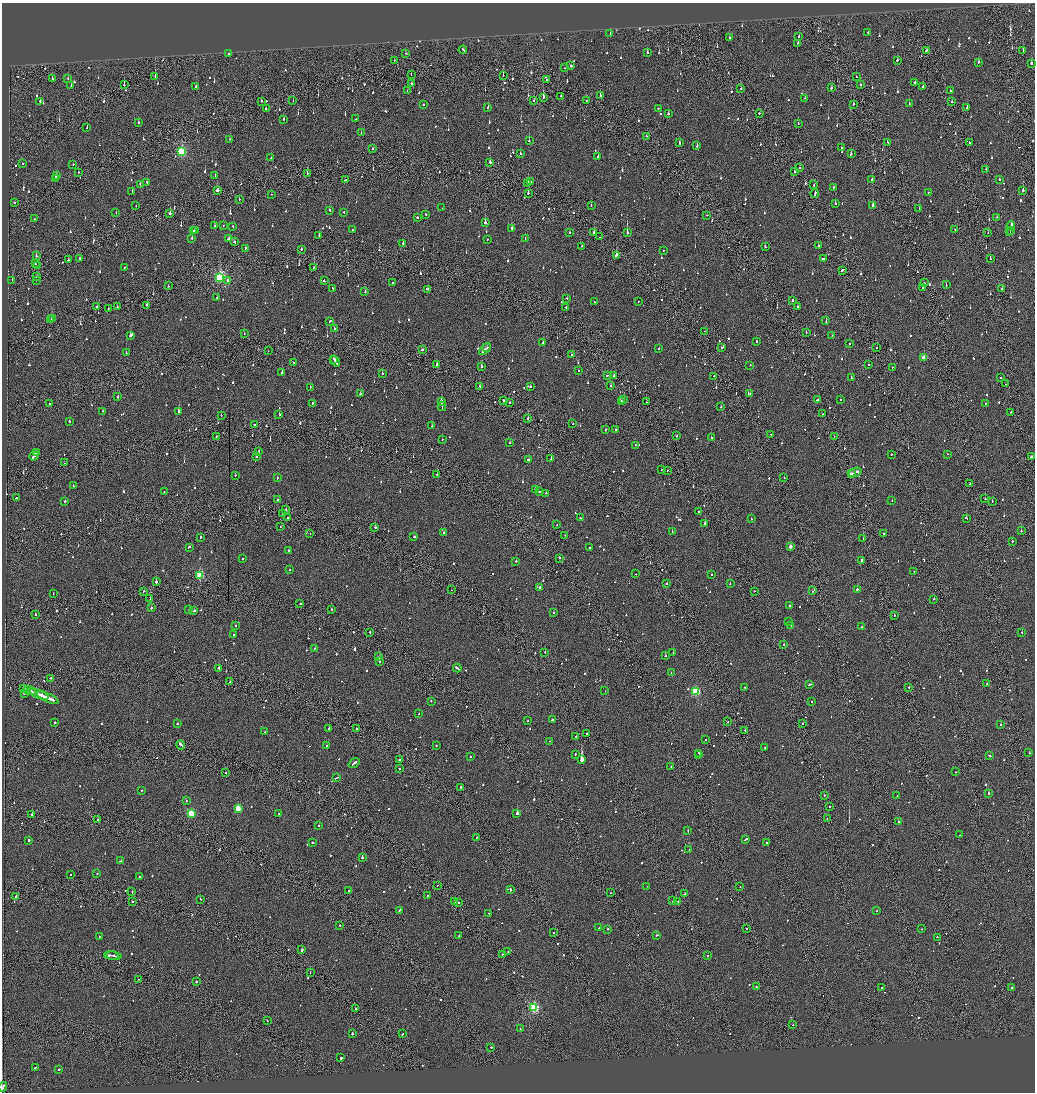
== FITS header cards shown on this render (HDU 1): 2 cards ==
NAXIS1  =                 2065
NAXIS2  =                 2180

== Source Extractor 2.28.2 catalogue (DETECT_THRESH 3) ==
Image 2065 x 2180 px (HDU 1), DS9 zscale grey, zoomed out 1/2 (1 PNG px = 2 x 2 image px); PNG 1037 x 1094 px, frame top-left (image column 1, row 2179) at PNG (2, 3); each listed source drawn as its Kron ellipse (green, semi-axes under 4 px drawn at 4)
Background -0.0912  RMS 0.062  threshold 0.186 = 3 sigma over >= 5 px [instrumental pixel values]
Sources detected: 1353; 85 cannot appear on this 1/2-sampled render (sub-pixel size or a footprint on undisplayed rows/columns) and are neither listed nor drawn; of the other 1268, the 500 brightest by FLUX_AUTO listed and drawn (768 fainter detections omitted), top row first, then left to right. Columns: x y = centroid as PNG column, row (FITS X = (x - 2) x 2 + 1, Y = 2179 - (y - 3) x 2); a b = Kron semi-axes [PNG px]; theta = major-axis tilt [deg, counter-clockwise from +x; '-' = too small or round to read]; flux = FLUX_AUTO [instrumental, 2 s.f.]
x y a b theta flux
868 32 2 2 - 48
610 34 2 2 - 160
799 36 2 2 - 130
729 38 2 2 - 71
798 43 2 2 - 160
463 50 4 2 - 140
926 50 3 2 - 110
1023 51 2 2 - 64
647 52 2 2 - 150
406 53 2 2 - 57
228 54 2 2 - 74
394 60 2 1 - 80
897 60 2 2 - 60
979 62 2 2 - 82
1031 63 2 2 - 210
571 66 2 2 - 390
565 68 2 2 - 74
411 75 2 1 - 62
503 75 2 1 - 66
155 76 2 1 - 91
856 77 2 1 - 52
52 79 2 2 - 91
68 79 2 2 - 76
546 80 2 2 - 140
411 83 2 1 - 270
914 83 2 2 - 280
124 85 3 2 - 150
861 85 2 1 - 74
71 86 2 2 - 120
196 86 2 2 - 97
923 87 2 2 - 80
741 88 2 2 - 130
831 88 2 2 - 78
407 91 2 1 - 63
950 91 2 2 - 49
561 96 2 2 - 73
600 96 3 2 - 71
543 97 3 2 - 290
805 98 2 2 - 56
534 100 2 2 - 63
586 100 2 1 - 61
40 101 2 2 - 46
261 101 2 2 - 52
293 101 2 1 - 53
952 102 2 2 - 79
423 104 2 2 - 140
854 104 2 2 - 790
909 104 2 2 - 49
488 107 2 2 - 71
658 108 2 2 - 100
967 108 2 2 - 180
266 109 2 2 - 120
759 113 2 2 - 230
668 114 2 2 - 52
283 119 2 2 - 65
356 119 2 1 - 54
138 123 2 2 - 69
798 124 2 2 - 53
87 127 2 2 - 46
361 133 2 2 - 46
646 136 2 2 - 83
230 139 2 2 - 49
529 141 2 2 - 160
887 142 2 2 - 52
680 143 2 2 - 130
969 143 2 2 - 76
697 146 2 2 - 120
841 147 2 2 - 53
373 149 2 2 - 85
182 152 4 3 - 1200
520 153 3 2 - 91
851 154 3 2 - 67
598 156 2 2 - 160
271 158 2 2 - 67
490 162 2 2 - 58
23 163 2 2 - 60
73 164 2 2 - 50
800 168 2 2 - 170
986 169 2 2 - 48
795 171 2 2 - 150
78 172 2 2 - 56
307 173 2 2 - 120
56 176 3 2 - 100
215 176 2 2 - 50
55 179 2 1 - 230
999 179 2 2 - 70
346 180 3 2 - 96
872 180 2 2 - 93
147 182 2 2 - 63
531 182 2 1 - 93
528 184 2 2 - 440
140 185 4 2 - 130
814 185 2 1 - 77
833 187 2 2 - 68
217 190 3 2 - 160
1023 190 2 2 - 110
132 191 2 2 - 230
929 192 2 2 - 84
528 193 2 2 - 150
271 194 2 1 - 62
815 194 4 1 - 130
239 199 2 2 - 61
14 202 2 2 - 71
835 204 2 2 - 78
136 205 2 1 - 57
873 205 2 2 - 340
591 206 2 1 - 47
442 208 2 1 - 210
919 208 2 2 - 62
329 210 2 2 - 54
344 212 2 2 - 48
116 213 2 2 - 52
170 214 2 2 - 350
425 214 2 2 - 73
707 215 2 2 - 54
417 217 2 2 - 52
997 217 2 2 - 59
34 219 2 1 - 50
485 223 2 2 - 530
223 225 2 2 - 54
214 226 2 2 - 51
233 226 2 2 - 49
1011 226 5 2 - 230
511 228 2 2 - 280
352 229 2 2 - 56
955 229 2 2 - 130
1010 230 2 2 - 150
194 231 2 2 - 47
195 231 2 1 - 68
988 232 2 2 - 110
1010 232 2 1 - 110
570 233 2 2 - 66
594 233 3 2 - 100
627 233 2 2 - 300
319 235 2 2 - 58
600 237 2 2 - 64
192 238 2 2 - 95
229 238 4 2 - 180
525 238 3 2 - 100
487 239 2 2 - 53
234 242 2 2 - 81
403 243 2 2 - 100
818 245 2 2 - 52
582 246 2 2 - 46
765 247 2 2 - 65
245 248 2 2 - 130
301 249 2 2 - 110
664 250 2 1 - 56
616 255 2 2 - 230
36 256 2 2 - 100
80 258 2 2 - 57
823 258 4 2 - 160
990 259 2 1 - 86
68 260 2 2 - 100
35 264 2 2 - 52
38 266 2 2 - 140
124 267 2 2 - 51
314 267 2 1 - 110
842 270 4 2 - 160
36 276 2 2 - 68
220 277 4 3 - 1700
12 280 2 1 - 74
36 280 2 2 - 55
228 280 3 2 - 59
324 281 3 2 - 92
393 283 2 2 - 52
924 283 2 1 - 300
946 285 2 2 - 64
168 286 2 1 - 58
923 287 2 2 - 52
333 288 2 2 - 68
428 289 2 2 - 350
1002 289 2 2 - 66
365 292 2 2 - 260
217 298 2 2 - 51
567 298 2 2 - 81
793 300 2 2 - 160
594 302 2 2 - 70
638 302 2 2 - 66
147 305 2 2 - 96
798 306 2 2 - 120
97 307 2 1 - 56
117 307 2 2 - 74
566 307 2 2 - 50
108 308 2 1 - 62
53 318 3 2 - 210
51 320 2 1 - 120
330 321 2 2 - 56
826 321 2 2 - 98
334 328 2 2 - 54
705 331 2 1 - 46
244 333 2 1 - 76
806 333 2 1 - 78
131 335 3 2 - 310
832 336 2 2 - 66
756 342 2 2 - 91
543 343 2 2 - 130
849 344 2 2 - 59
487 347 2 2 - 86
876 347 2 1 - 73
659 348 2 2 - 49
721 348 2 2 - 55
485 349 7 2 43 340
422 350 2 2 - 280
268 351 2 1 - 77
126 353 2 2 - 47
572 355 2 2 - 100
924 358 3 2 - 220
334 359 3 2 - 110
335 361 6 1 -55 230
294 363 2 2 - 53
437 364 2 2 - 170
750 365 2 2 - 73
869 365 2 2 - 88
481 367 2 2 - 310
892 367 2 2 - 96
578 370 2 2 - 51
282 372 2 2 - 230
382 374 2 2 - 57
607 375 2 2 - 100
614 376 2 2 - 48
714 376 2 2 - 48
851 378 4 2 - 140
1001 378 2 2 - 63
1005 384 2 1 - 52
611 386 2 2 - 64
310 387 2 2 - 47
480 387 2 2 - 110
530 387 3 2 - 53
360 394 3 2 - 140
749 394 3 2 - 120
118 397 2 2 - 120
624 399 2 1 - 79
818 400 3 2 - 290
841 400 2 2 - 85
441 401 4 2 - 170
503 401 3 1 - 280
621 401 3 2 - 51
510 402 2 2 - 61
646 402 2 1 - 68
312 403 2 2 - 55
985 403 3 2 - 130
50 404 2 1 - 60
442 406 5 2 - 280
721 407 2 2 - 65
103 411 2 2 - 52
179 412 3 2 - 500
1011 412 2 2 - 78
822 414 2 1 - 46
221 415 2 2 - 88
279 415 2 2 - 330
528 418 2 2 - 260
69 421 2 2 - 140
573 424 2 2 - 54
254 425 2 2 - 74
432 426 2 2 - 61
606 430 2 1 - 130
616 430 2 2 - 100
771 434 2 1 - 76
217 436 2 1 - 47
677 436 2 1 - 66
834 437 2 1 - 67
711 438 2 2 - 100
442 440 2 2 - 77
510 443 2 2 - 69
636 445 2 2 - 46
259 451 2 2 - 52
37 453 4 2 - 280
891 454 2 2 - 140
947 454 2 1 - 73
34 456 5 2 - 350
256 456 2 2 - 120
1031 457 2 2 - 230
551 459 2 2 - 280
528 460 2 2 - 320
64 463 2 1 - 55
661 470 2 1 - 97
667 470 2 1 - 48
855 472 7 2 20 280
437 474 2 1 - 88
851 474 3 1 - 140
235 475 2 2 - 49
277 477 2 2 - 82
784 478 2 2 - 86
970 484 2 2 - 61
73 486 2 2 - 72
535 490 2 2 - 160
164 492 2 2 - 46
539 492 2 2 - 100
546 493 2 2 - 140
16 498 2 2 - 110
985 499 2 2 - 60
277 500 2 2 - 49
65 501 2 2 - 69
892 501 2 2 - 46
992 501 2 2 - 53
286 510 2 2 - 150
698 512 2 1 - 61
282 514 2 2 - 51
288 518 2 1 - 110
580 518 2 2 - 75
966 518 2 2 - 100
751 519 2 2 - 71
705 523 2 2 - 190
557 524 2 2 - 70
280 526 2 1 - 47
375 527 2 2 - 110
1021 531 2 2 - 96
672 532 2 1 - 130
444 533 2 2 - 200
884 533 2 2 - 56
310 534 2 1 - 88
565 535 2 1 - 49
201 537 2 2 - 100
414 537 3 2 - 76
863 539 2 1 - 46
1012 541 2 2 - 55
790 546 2 2 - 80
189 547 3 2 - 80
589 547 2 2 - 49
289 551 2 2 - 75
243 558 2 2 - 60
559 558 2 2 - 70
861 560 2 2 - 220
516 561 2 2 - 54
290 570 2 2 - 50
914 571 2 2 - 54
636 574 2 2 - 65
200 575 3 3 - 590
712 575 2 2 - 64
156 582 2 2 - 190
666 583 2 2 - 170
730 584 2 2 - 57
540 588 2 2 - 1100
857 589 2 2 - 210
451 590 2 1 - 160
144 591 2 2 - 61
755 591 2 1 - 53
813 591 3 2 - 110
53 594 2 2 - 45
150 599 2 1 - 65
934 599 2 1 - 54
300 604 2 2 - 54
789 605 2 2 - 68
151 608 2 2 - 260
189 609 2 2 - 81
332 609 2 2 - 67
194 611 2 2 - 130
554 613 2 2 - 91
35 614 2 2 - 76
894 615 2 2 - 160
788 621 2 2 - 56
235 625 2 2 - 46
791 625 2 2 - 300
862 627 2 2 - 69
370 632 2 1 - 69
1022 632 2 2 - 52
234 635 2 2 - 130
784 644 2 2 - 88
315 648 2 2 - 60
545 652 2 1 - 60
673 652 2 1 - 51
665 656 2 2 - 140
379 657 2 2 - 260
380 661 2 2 - 57
219 668 3 2 - 190
457 668 4 2 - 210
671 673 2 2 - 56
50 678 2 2 - 47
230 682 2 1 - 71
809 684 3 2 - 71
987 684 2 2 - 100
909 687 2 1 - 86
23 688 3 2 - 200
745 688 3 2 - 96
29 690 6 2 -20 550
605 691 2 2 - 110
33 692 2 1 - 130
696 692 3 3 - 1000
24 694 2 2 - 51
39 694 10 2 -21 440
48 698 12 2 -24 620
431 701 2 2 - 58
811 702 2 2 - 73
419 714 2 2 - 50
552 720 3 2 - 81
528 721 2 2 - 70
728 722 2 2 - 51
54 723 2 2 - 97
803 723 2 2 - 82
177 724 2 2 - 74
1000 725 2 2 - 74
329 728 2 2 - 110
357 728 2 1 - 200
745 730 3 1 - 110
265 732 2 2 - 72
587 733 2 1 - 140
576 736 2 2 - 74
705 740 2 2 - 47
549 741 2 2 - 47
181 745 5 2 - 260
436 745 2 2 - 64
327 746 2 2 - 86
765 748 2 2 - 58
698 753 2 2 - 49
1029 753 2 2 - 47
575 754 2 2 - 65
699 755 2 1 - 58
990 756 2 2 - 120
470 757 2 2 - 58
399 760 2 2 - 190
581 760 3 2 - 7100
354 763 6 2 38 200
671 767 2 2 - 46
400 768 2 2 - 68
225 772 2 2 - 79
956 772 2 2 - 47
337 778 3 2 - 130
461 787 2 2 - 64
141 790 2 2 - 53
988 794 2 2 - 430
824 795 2 2 - 59
897 796 2 1 - 53
186 801 2 2 - 53
830 806 2 1 - 88
238 808 3 3 - 340
191 813 3 3 - 530
32 814 2 1 - 190
278 814 2 2 - 76
517 814 2 2 - 1700
827 819 2 1 - 140
98 820 2 1 - 170
898 822 2 1 - 3100
318 826 2 1 - 120
688 831 2 2 - 66
960 835 2 2 - 72
477 837 2 2 - 46
745 839 3 1 - 160
28 840 2 2 - 390
313 843 2 1 - 150
766 843 2 2 - 48
689 849 2 2 - 67
362 858 2 2 - 980
121 861 3 2 - 140
97 873 2 2 - 83
70 875 2 2 - 69
140 877 2 2 - 310
437 885 2 2 - 45
647 886 2 1 - 59
740 887 2 2 - 45
510 890 3 2 - 130
349 891 2 2 - 79
132 892 2 2 - 68
610 893 2 2 - 65
685 894 3 2 - 120
428 895 2 1 - 46
16 896 2 2 - 130
201 899 2 1 - 55
132 901 2 2 - 180
672 901 2 2 - 46
678 901 2 1 - 64
455 902 2 1 - 73
459 902 2 1 - 52
399 910 3 2 - 54
877 910 2 2 - 80
489 913 2 2 - 45
340 925 2 2 - 51
599 928 2 2 - 45
746 928 2 2 - 89
608 929 2 2 - 150
921 929 2 2 - 51
554 932 2 2 - 51
656 935 2 1 - 310
99 936 2 2 - 56
459 936 2 2 - 130
937 937 2 2 - 71
302 949 2 2 - 440
508 952 2 1 - 90
502 954 2 2 - 46
112 955 7 2 -2 290
708 955 2 1 - 220
114 956 8 2 -8 310
310 973 2 1 - 160
138 979 2 2 - 57
196 982 2 2 - 230
756 987 2 1 - 110
1012 987 2 2 - 280
882 988 2 1 - 55
534 1007 3 3 - 1400
356 1009 2 1 - 59
267 1021 2 2 - 58
793 1025 2 2 - 160
520 1029 2 2 - 80
352 1033 2 2 - 100
402 1034 2 2 - 72
491 1047 2 1 - 120
341 1058 2 2 - 350
35 1068 2 1 - 58
59 1069 2 2 - 130
3 1087 5 1 - 160
At the frame edge (FLAGS 8, measured only in part): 1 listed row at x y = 3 1087
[768 fainter detections neither listed nor drawn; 85 sub-pixel or undisplayed-footprint detections neither listed nor drawn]